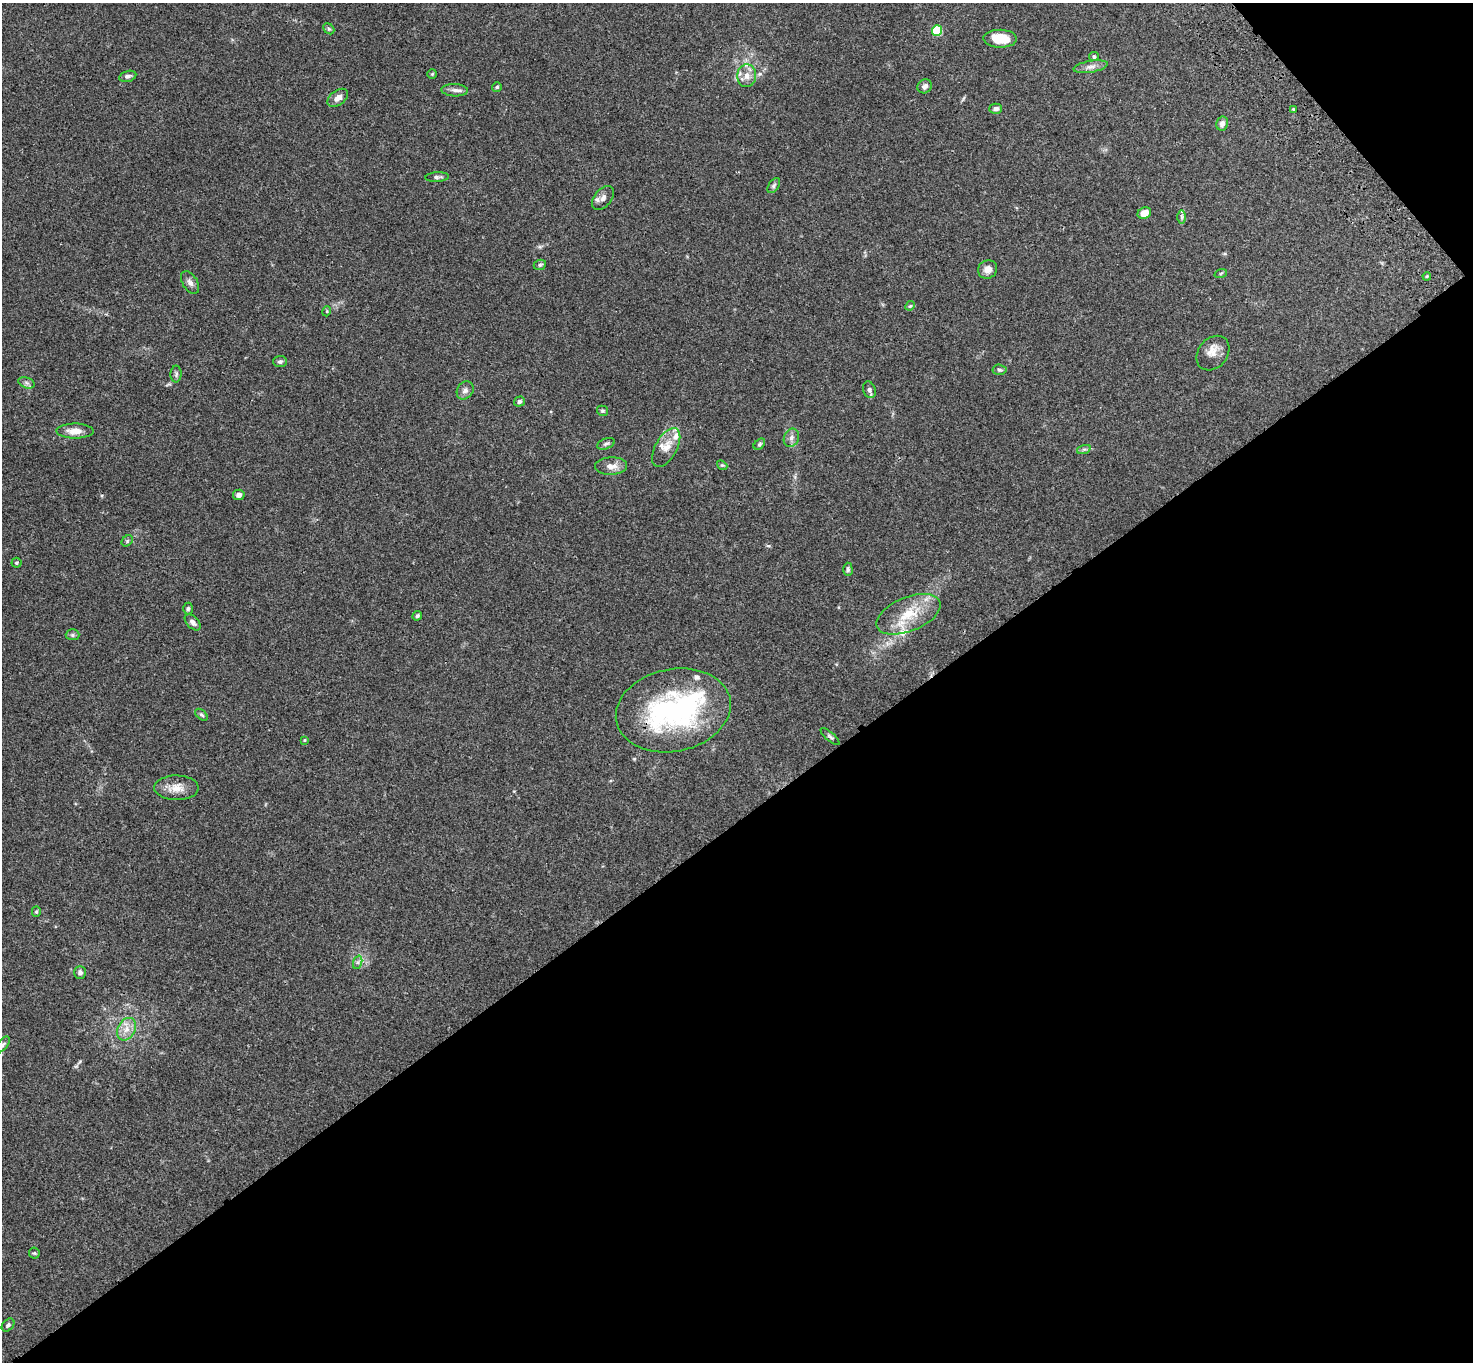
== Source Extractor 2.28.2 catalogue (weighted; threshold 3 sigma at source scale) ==
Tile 12 of 4 x 4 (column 4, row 3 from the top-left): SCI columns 4516-5986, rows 1600-2959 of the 6091 x 6060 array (HDU 1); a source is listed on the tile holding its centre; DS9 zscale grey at full resolution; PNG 1475 x 1364 px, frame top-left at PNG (2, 3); each listed source drawn as its Kron ellipse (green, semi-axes under 4 px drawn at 4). Shown black and unused: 41% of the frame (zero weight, under 3 of 4 exposures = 6% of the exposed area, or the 3 px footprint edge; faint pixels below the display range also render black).
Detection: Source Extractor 2.28.2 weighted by HDU 2 'WHT'; one run over the whole footprint, this tile lists its part. Background 0.0792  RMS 0.0059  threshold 0.0263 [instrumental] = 3 sigma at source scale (4.5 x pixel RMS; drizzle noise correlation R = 1.50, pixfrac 1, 0.05/0.05 arcsec/px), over >= 5 px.
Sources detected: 71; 1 inside a brighter object's white glare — neither listed nor drawn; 5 inside a brighter listed object's ellipse — not listed separately; the other 65 listed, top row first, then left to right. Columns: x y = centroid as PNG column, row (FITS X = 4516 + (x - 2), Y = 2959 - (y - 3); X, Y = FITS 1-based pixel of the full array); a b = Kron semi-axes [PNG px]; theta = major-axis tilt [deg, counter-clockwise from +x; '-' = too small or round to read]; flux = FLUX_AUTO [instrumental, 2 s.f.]
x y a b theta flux
329 29 6 4 -43 0.91
937 30 5 5 - 28
1000 39 17 9 -1 15
1094 57 5 4 - 1.1
1091 67 17 6 10 3.1
432 74 5 5 - 0.74
128 76 9 5 14 1.8
747 76 11 9 86 4.9
925 86 7 6 - 2.2
497 87 5 5 - 0.83
455 90 13 6 -3 2.5
338 98 12 7 37 3.6
996 109 6 5 - 1.9
1293 110 4 3 - 0.67
1222 123 7 6 - 3
437 177 12 5 3 1.6
774 186 8 5 54 1.3
603 198 14 8 50 3.1
1144 213 7 5 26 6.3
1182 217 7 4 -89 1.2
540 265 6 5 - 1
988 269 10 9 - 3.8
1221 273 6 4 19 0.69
1427 276 4 3 - 0.53
190 282 12 7 -58 2.6
910 306 5 4 - 0.79
327 311 5 3 - 0.54
1213 353 19 14 50 6.3
280 361 7 5 1 1.4
999 370 7 5 -3 1.1
176 374 8 5 88 1.2
26 383 8 5 -20 1.5
465 390 9 8 - 2.3
869 390 8 6 -69 1.9
519 402 5 5 - 1.3
602 411 5 5 - 0.87
75 431 19 7 -1 5.8
791 438 9 7 68 2.3
606 444 9 5 21 1.4
759 444 6 4 42 0.89
666 447 21 10 61 6.8
1084 449 7 4 18 1.1
722 465 5 4 - 0.75
611 466 16 8 2 4.8
239 495 6 5 - 2.4
127 541 6 5 - 0.92
16 563 5 5 - 0.86
848 569 7 4 -88 1.1
188 609 6 4 88 1.1
909 614 34 17 22 20
417 616 5 4 - 1
193 622 10 5 -46 2.3
72 635 7 5 -1 1.2
673 710 58 41 12 110
201 715 7 4 -43 1.1
830 737 12 3 -42 1.1
304 740 4 4 - 0.55
176 788 22 12 0 7.3
36 912 5 4 - 0.79
358 962 7 4 71 1.4
80 972 6 6 - 2
126 1029 12 8 61 5
3 1044 9 4 53 1.3
34 1253 5 5 - 0.88
8 1325 7 5 47 1.3